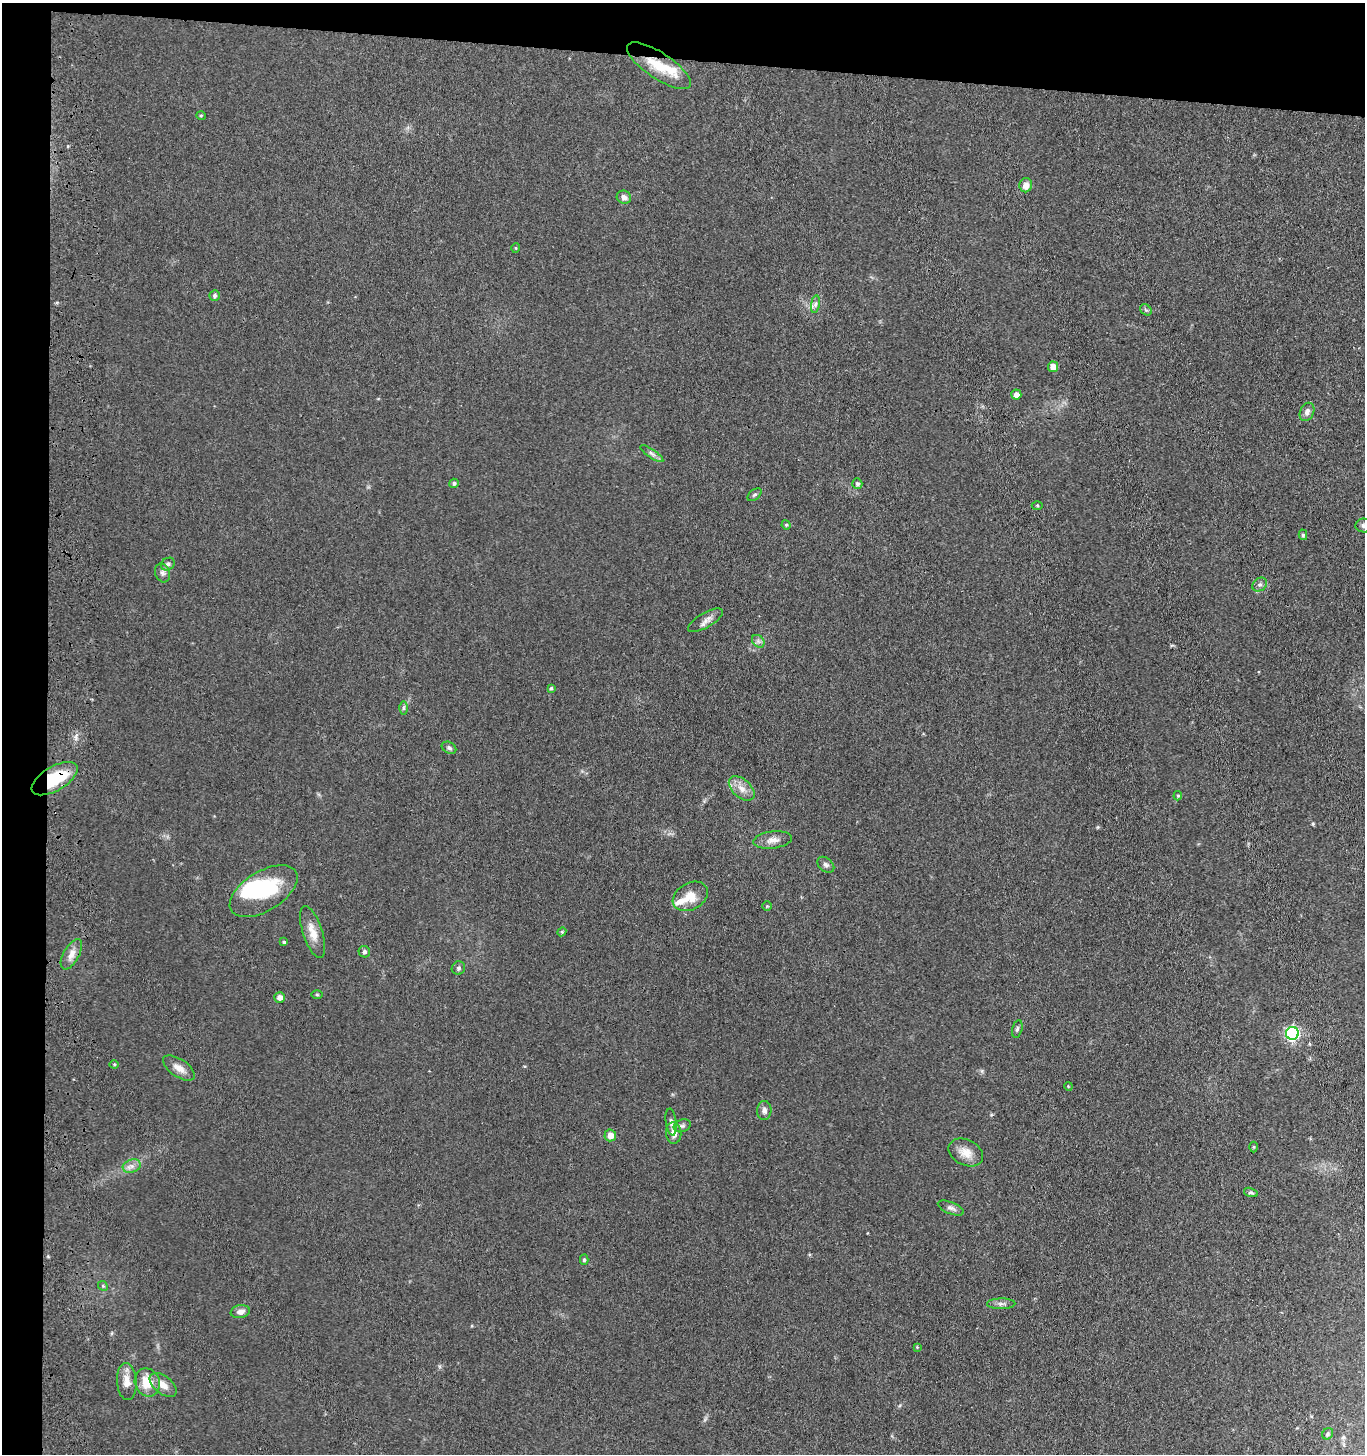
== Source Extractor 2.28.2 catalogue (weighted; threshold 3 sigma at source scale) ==
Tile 1 of 3 x 3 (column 1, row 1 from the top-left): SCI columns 207-1569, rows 2907-4358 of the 4543 x 4361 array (HDU 1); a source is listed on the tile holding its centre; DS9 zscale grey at full resolution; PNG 1367 x 1456 px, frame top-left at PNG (2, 3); each listed source drawn as its Kron ellipse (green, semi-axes under 4 px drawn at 4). Shown black and unused: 7% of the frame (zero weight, under 3 of 4 exposures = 5% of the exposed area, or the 3 px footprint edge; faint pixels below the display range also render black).
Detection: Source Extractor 2.28.2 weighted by HDU 2 'WHT'; one run over the whole footprint, this tile lists its part. Background 0.0674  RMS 0.0074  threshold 0.0332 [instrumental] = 3 sigma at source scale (4.5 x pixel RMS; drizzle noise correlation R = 1.50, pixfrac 1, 0.05/0.05 arcsec/px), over >= 5 px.
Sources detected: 70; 1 inside a brighter object's white glare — neither listed nor drawn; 2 inside a brighter listed object's ellipse — not listed separately; the other 67 listed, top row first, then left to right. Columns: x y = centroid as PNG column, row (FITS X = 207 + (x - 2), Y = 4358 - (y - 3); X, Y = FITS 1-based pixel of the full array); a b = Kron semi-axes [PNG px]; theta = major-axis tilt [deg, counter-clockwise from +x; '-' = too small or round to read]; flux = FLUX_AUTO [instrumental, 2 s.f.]
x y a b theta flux
659 66 37 13 -34 22
201 116 5 4 - 0.84
1026 185 7 6 - 4.8
624 197 7 6 - 3.2
516 248 5 3 - 0.67
215 295 5 5 - 1.6
815 304 9 4 81 2
1146 310 6 5 - 1.2
1053 367 5 5 - 6.6
1016 395 5 5 - 4.5
1307 412 9 7 64 3.5
652 454 13 4 -34 2.2
454 483 5 4 - 1.6
857 484 5 5 - 1.9
755 495 8 5 37 1.4
1037 505 5 3 - 0.86
786 525 5 4 - 0.88
1364 526 8 7 - 2.4
1303 535 5 4 - 1.2
168 564 7 6 - 1.9
163 573 10 7 -69 2.5
1260 585 8 6 34 2.1
705 620 20 7 30 4.4
758 641 7 5 -46 1.9
551 688 4 4 - 1
403 708 6 4 90 1.3
449 748 8 5 -28 1.8
55 779 25 12 30 35
742 788 15 9 -42 6.7
1178 796 5 4 - 0.92
773 840 19 8 7 5.9
826 865 9 6 -40 2.3
264 891 38 19 31 45
690 896 19 13 29 13
767 906 5 5 - 0.86
313 932 27 9 -72 9.5
562 932 4 4 - 0.94
284 942 4 4 - 1.1
364 952 6 5 - 1.7
71 954 17 7 61 5.7
458 968 7 6 - 1.8
317 995 5 3 - 0.76
280 997 5 5 - 3.8
1017 1029 9 5 76 1.5
1292 1033 6 6 - 140
114 1064 4 4 - 0.82
179 1068 18 9 -34 6.2
1068 1086 4 3 - 0.59
764 1110 9 7 86 2.9
671 1122 13 5 -82 2.5
682 1126 9 6 18 2.1
674 1133 11 7 -86 5.5
610 1135 6 6 - 5.1
1253 1147 5 3 - 0.72
966 1152 18 12 -26 9.1
132 1166 9 6 19 3.5
1251 1192 7 4 -16 1.3
951 1208 14 6 -22 2.8
584 1260 5 4 - 1.2
103 1286 5 4 - 0.86
1001 1304 14 5 1 2.8
240 1312 9 6 10 3.8
917 1347 4 3 - 0.56
127 1382 18 10 -85 7.8
147 1382 14 12 -68 15
163 1385 16 8 -38 7.1
1328 1434 6 5 - 1.3
Overlapping masked pixels (flux is a lower limit): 2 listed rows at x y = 659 66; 55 779
Isophote crosses this tile's border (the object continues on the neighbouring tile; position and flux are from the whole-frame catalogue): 1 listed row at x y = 1364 526